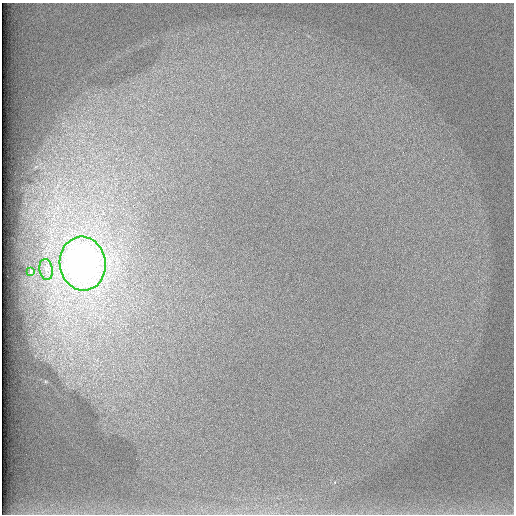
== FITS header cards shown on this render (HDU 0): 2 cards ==
NAXIS1  =                  512 /
NAXIS2  =                  512 /

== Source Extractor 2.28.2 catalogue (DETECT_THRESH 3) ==
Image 512 x 512 px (HDU 0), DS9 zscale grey, 1 PNG px = 1 image px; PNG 516 x 516 px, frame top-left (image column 1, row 512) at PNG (2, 3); each listed source drawn as its Kron ellipse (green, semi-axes under 4 px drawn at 4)
Background 98.1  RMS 2.9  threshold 8.56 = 3 sigma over >= 5 px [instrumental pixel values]
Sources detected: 3; all 3 listed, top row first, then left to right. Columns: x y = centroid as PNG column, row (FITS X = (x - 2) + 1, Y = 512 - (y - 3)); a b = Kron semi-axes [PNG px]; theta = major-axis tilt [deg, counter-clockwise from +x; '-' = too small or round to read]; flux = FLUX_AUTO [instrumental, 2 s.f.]
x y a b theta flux
83 264 27 23 -82 92000
46 269 10 6 -80 920
31 272 4 3 - 270